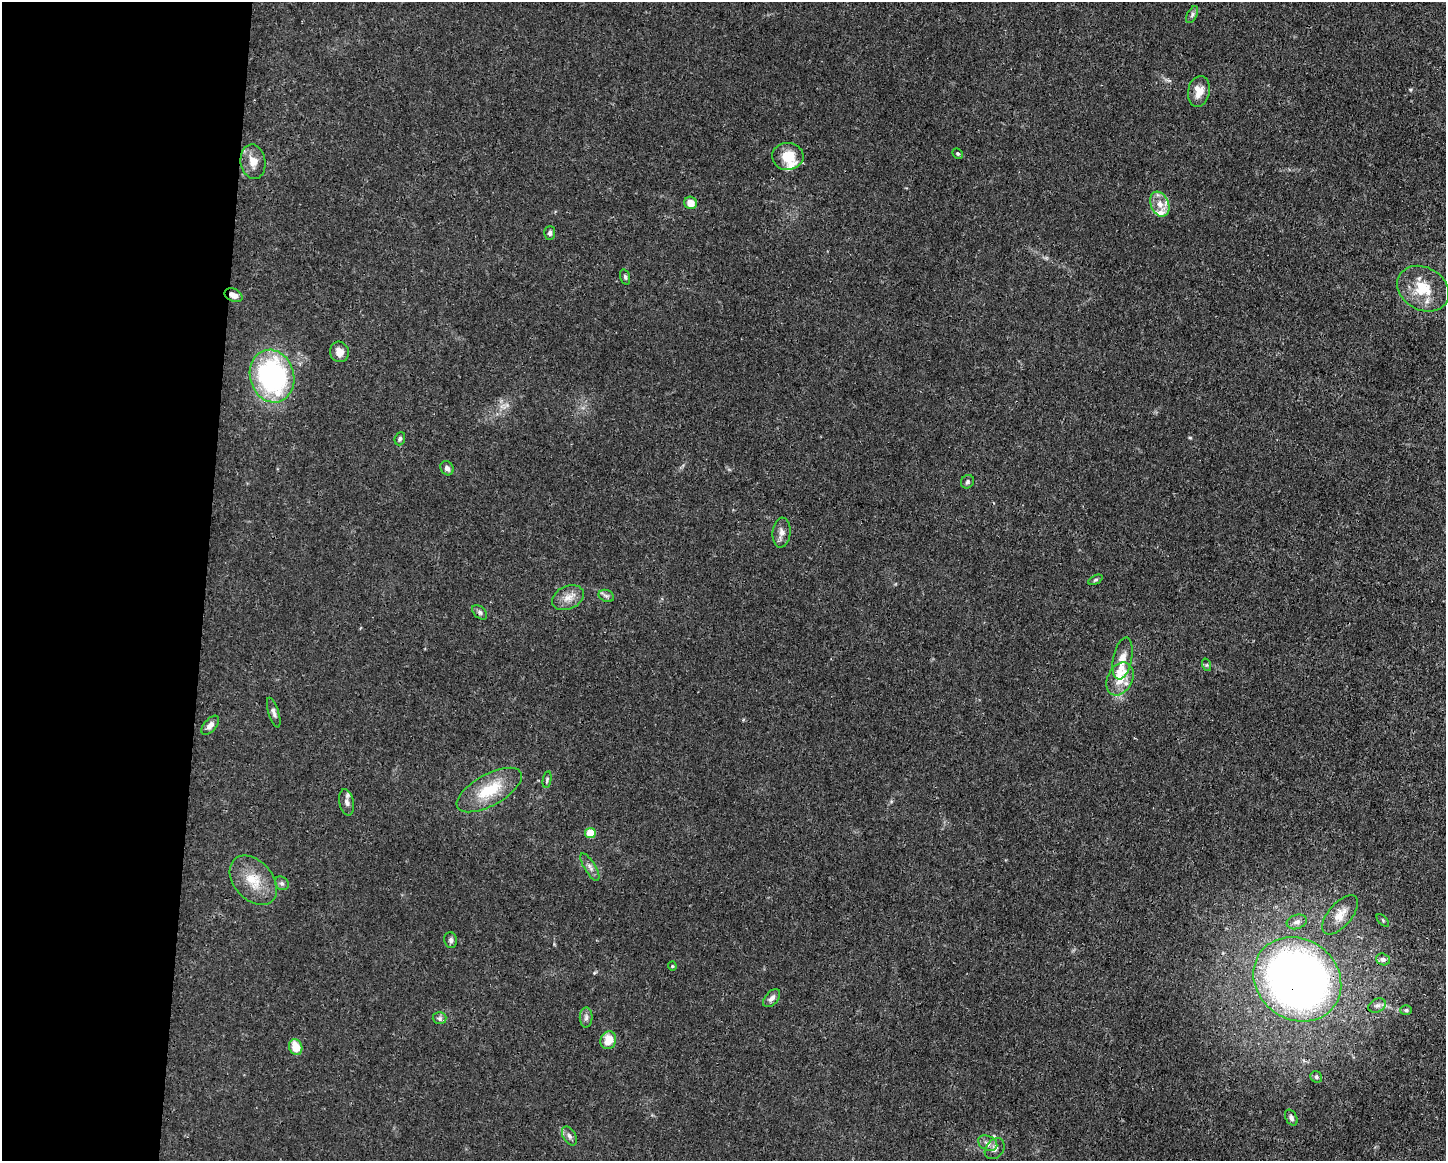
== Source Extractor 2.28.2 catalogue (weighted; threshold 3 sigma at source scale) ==
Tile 4 of 3 x 4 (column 1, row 2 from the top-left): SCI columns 112-1555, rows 2321-3479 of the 4667 x 4639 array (HDU 1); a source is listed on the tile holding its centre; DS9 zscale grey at full resolution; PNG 1448 x 1163 px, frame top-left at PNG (2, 2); each listed source drawn as its Kron ellipse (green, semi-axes under 4 px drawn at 4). Shown black and unused: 14% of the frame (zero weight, under 3 of 4 exposures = <1% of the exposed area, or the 3 px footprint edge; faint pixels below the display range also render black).
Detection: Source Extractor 2.28.2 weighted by HDU 2 'WHT'; one run over the whole footprint, this tile lists its part. Background 0.0157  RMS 0.0024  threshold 0.0109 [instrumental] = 3 sigma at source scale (4.5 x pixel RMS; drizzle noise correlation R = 1.50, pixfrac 1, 0.05/0.05 arcsec/px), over >= 5 px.
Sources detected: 57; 5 inside a brighter listed object's ellipse — not listed separately; the other 52 listed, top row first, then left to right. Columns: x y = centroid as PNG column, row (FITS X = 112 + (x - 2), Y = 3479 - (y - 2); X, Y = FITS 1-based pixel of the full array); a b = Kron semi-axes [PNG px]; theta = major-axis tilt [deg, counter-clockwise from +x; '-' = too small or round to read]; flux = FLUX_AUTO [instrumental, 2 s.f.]
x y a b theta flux
1192 15 9 5 63 0.62
1199 91 15 11 80 2.8
958 154 5 5 - 0.41
788 156 15 13 2 5.5
253 162 17 12 -81 3
690 203 6 6 - 2.7
1160 204 13 9 -68 2.5
550 233 7 5 87 0.59
625 277 8 4 -75 0.45
1423 289 27 21 -30 7.6
234 295 9 6 -24 1.4
339 352 10 9 - 2
272 376 27 22 -74 47
400 439 7 5 69 0.49
447 468 7 6 - 0.92
967 482 7 6 - 0.49
781 533 15 9 85 1.6
1095 580 8 4 27 0.39
606 596 8 6 -20 0.67
568 598 16 11 24 2.6
480 612 9 5 -45 0.65
1122 658 21 9 79 2.6
1207 665 6 4 -72 0.36
1120 679 17 12 63 4.1
274 712 15 5 -73 0.9
210 725 11 6 49 1.1
547 779 8 4 79 0.42
489 790 36 15 29 9.6
347 802 13 7 -79 1.2
590 833 5 5 - 7
590 867 15 5 -59 1.2
253 880 28 19 -49 6.4
282 883 7 6 - 0.61
1340 915 24 11 49 3.2
1383 920 8 3 -45 0.29
1297 922 10 7 18 1
451 940 8 6 -79 0.73
1383 959 7 6 - 0.83
672 966 4 4 - 0.26
1297 979 46 40 -37 180
772 998 11 6 48 1.1
1377 1006 9 6 24 0.86
1406 1010 5 5 - 0.42
586 1017 10 6 89 0.87
440 1018 7 6 - 0.61
608 1040 9 7 71 3.7
296 1047 8 6 -68 4.5
1316 1077 6 5 - 0.51
1291 1118 8 5 -62 0.82
569 1136 10 6 -60 0.87
988 1143 10 7 -27 1.2
995 1149 11 8 51 1.3
Overlapping masked pixels (flux is a lower limit): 2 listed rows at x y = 234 295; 1297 979